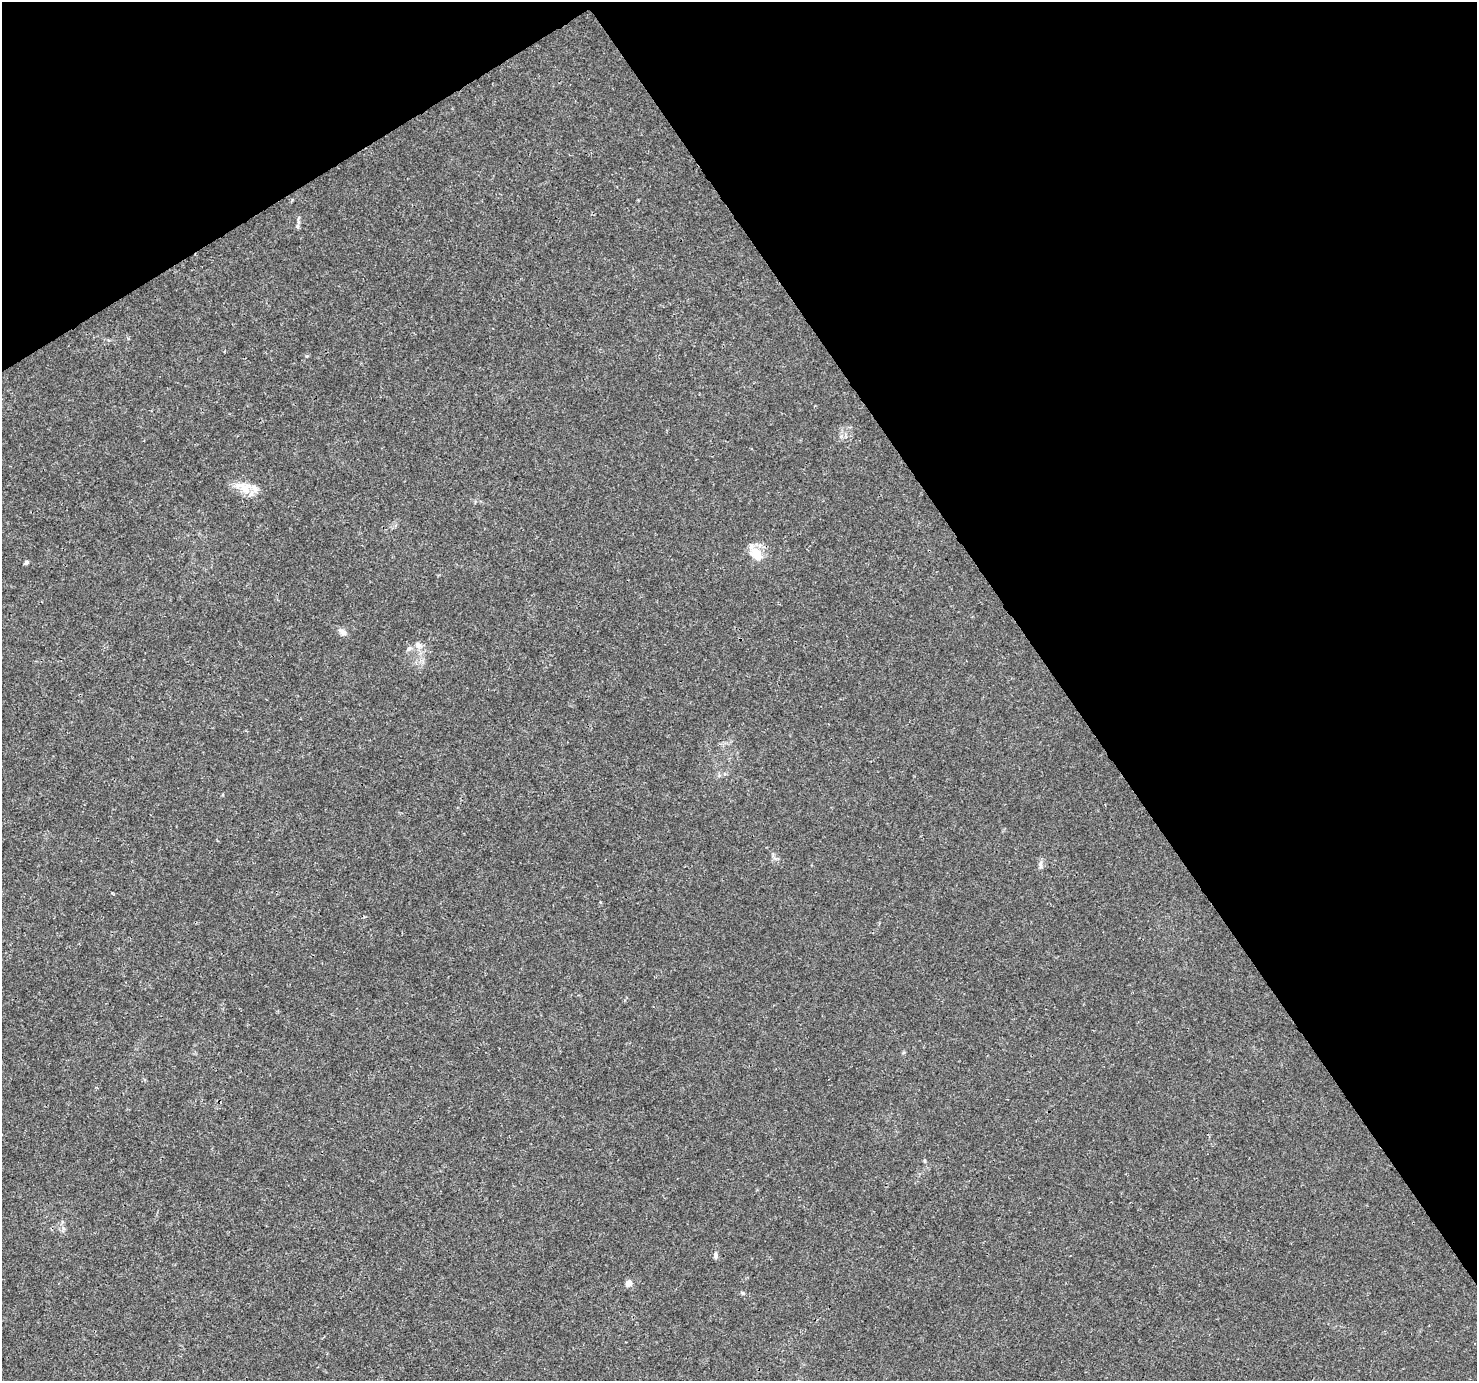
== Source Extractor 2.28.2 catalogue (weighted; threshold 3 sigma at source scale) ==
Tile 3 of 4 x 4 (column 3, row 1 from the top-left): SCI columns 2955-4429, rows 4320-5698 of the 5904 x 5819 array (HDU 1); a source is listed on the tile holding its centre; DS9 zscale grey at full resolution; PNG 1479 x 1383 px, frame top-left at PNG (2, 2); no overlay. Shown black and unused: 34% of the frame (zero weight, under 3 of 4 exposures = <1% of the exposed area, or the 3 px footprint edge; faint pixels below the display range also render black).
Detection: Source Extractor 2.28.2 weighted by HDU 2 'WHT'; one run over the whole footprint, this tile lists its part. Background 0.00368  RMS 0.0011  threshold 0.00501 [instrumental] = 3 sigma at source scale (4.5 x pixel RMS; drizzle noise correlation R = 1.50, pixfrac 1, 0.0396/0.0396 arcsec/px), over >= 5 px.
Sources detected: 12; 1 inside a brighter listed object's ellipse — not listed separately; the other 11 listed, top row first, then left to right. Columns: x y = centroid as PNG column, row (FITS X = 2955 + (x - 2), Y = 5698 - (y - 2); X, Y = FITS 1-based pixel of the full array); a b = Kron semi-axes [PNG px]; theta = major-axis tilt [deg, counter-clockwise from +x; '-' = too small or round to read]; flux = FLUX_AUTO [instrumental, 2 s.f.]
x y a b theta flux
297 226 6 5 - 0.22
245 488 17 15 -1 1.7
757 553 14 10 -47 2.2
26 562 5 4 - 0.26
343 632 11 7 -32 0.51
418 645 9 8 - 0.58
409 648 7 5 22 0.28
1041 865 14 4 87 0.33
925 1161 5 3 - 0.13
715 1255 7 6 - 0.31
629 1283 5 4 - 1.2
Unlisted compact peaks at least as high as the median listed source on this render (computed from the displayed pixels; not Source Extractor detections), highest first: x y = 743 1293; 307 356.